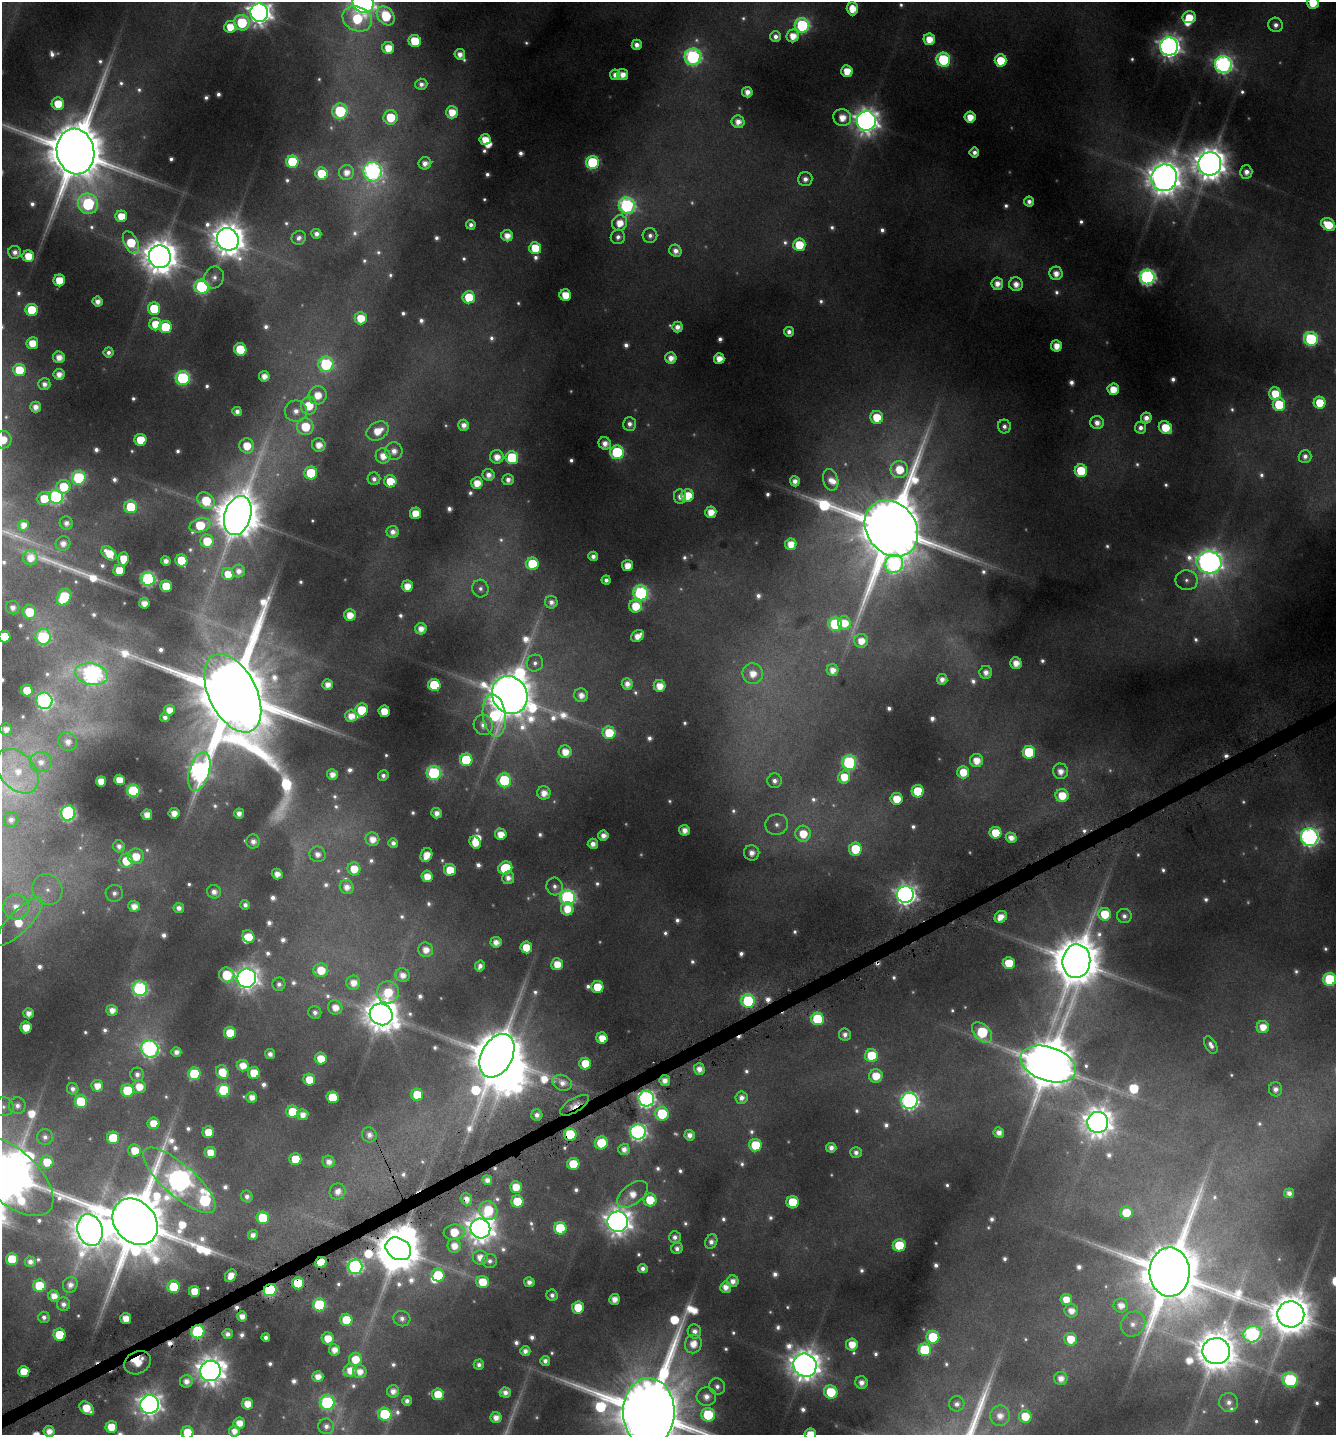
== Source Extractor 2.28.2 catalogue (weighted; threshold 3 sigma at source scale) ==
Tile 7 of 4 x 4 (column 3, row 2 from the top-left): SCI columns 2845-4178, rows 2871-4303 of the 5617 x 5774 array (HDU 1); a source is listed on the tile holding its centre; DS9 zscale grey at full resolution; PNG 1338 x 1437 px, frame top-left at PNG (2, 2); each listed source drawn as its Kron ellipse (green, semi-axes under 4 px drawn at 4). Shown black and unused: <1% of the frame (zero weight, under 4 of 8 exposures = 2% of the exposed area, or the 3 px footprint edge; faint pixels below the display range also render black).
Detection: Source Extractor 2.28.2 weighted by HDU 2 'WHT'; one run over the whole footprint, this tile lists its part. Background 0.0963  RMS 0.0099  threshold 0.0404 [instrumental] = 3 sigma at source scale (4.09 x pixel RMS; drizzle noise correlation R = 1.36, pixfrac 0.8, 0.0396/0.0396 arcsec/px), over >= 5 px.
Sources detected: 811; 88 too faint to see at this stretch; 5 inside a brighter object's white glare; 7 cosmic-ray / hot-pixel residue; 1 long thin detection or spike segment (spike, bleed or trail) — neither listed nor drawn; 8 inside a brighter listed object's ellipse — not listed separately; of the other 702, all 500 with FLUX_AUTO >= 5.8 (the completeness limit of this list) listed and drawn (202 fainter detections not listed), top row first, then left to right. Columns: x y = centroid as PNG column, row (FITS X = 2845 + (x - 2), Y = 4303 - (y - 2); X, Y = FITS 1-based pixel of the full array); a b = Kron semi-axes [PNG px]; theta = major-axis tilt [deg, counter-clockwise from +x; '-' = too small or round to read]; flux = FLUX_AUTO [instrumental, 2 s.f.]
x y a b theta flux
363 2 11 10 - 1100
1313 3 6 6 - 31
852 9 6 5 - 24
259 13 9 9 - 1300
386 16 10 8 -50 66
1189 17 7 6 - 27
357 19 15 12 -25 69
242 23 8 8 - 87
802 25 7 7 - 200
1276 25 7 7 - 7.6
230 27 6 6 - 28
776 36 5 5 - 7.3
793 36 6 6 - 19
929 39 6 5 - 22
415 41 6 6 - 51
637 45 5 5 - 10
1169 46 9 9 - 1100
388 48 6 6 - 24
460 54 5 5 - 11
693 57 8 8 - 320
943 60 7 6 - 130
1001 60 6 6 - 44
1223 64 8 8 - 510
847 71 6 5 - 25
623 74 5 5 - 15
615 75 5 5 - 9.3
421 84 6 5 - 6.8
747 92 5 5 - 12
58 104 6 6 - 31
340 111 8 7 - 140
452 112 6 6 - 22
390 117 7 7 - 47
842 117 9 8 - 20
970 117 5 5 - 20
866 121 9 9 - 1400
738 122 6 6 - 12
485 140 5 5 - 22
75 152 23 18 -79 12000
974 152 5 4 - 7
292 162 6 6 - 90
593 162 6 6 - 160
425 163 6 6 - 10
1210 164 11 11 - 2900
346 172 7 7 - 13
373 172 10 9 - 480
1246 172 6 6 - 10
322 174 6 6 - 50
1164 178 13 12 - 3000
805 179 7 7 - 8.4
1029 202 5 5 - 7.1
88 204 10 10 - 190
627 206 8 8 - 300
121 216 6 5 - 26
620 223 8 7 - 21
471 225 5 4 - 6.2
1328 225 7 6 - 39
316 234 5 5 - 7.8
507 236 6 5 - 15
650 236 7 7 - 6.4
618 237 7 7 - 6.9
299 238 7 6 - 6.4
228 239 11 10 - 2700
131 243 12 7 -63 50
799 245 6 6 - 48
535 248 6 6 - 40
675 251 6 6 - 9.1
15 252 6 6 - 7.9
28 256 6 6 - 28
160 257 11 11 - 3100
1056 273 6 6 - 13
214 277 11 9 68 6.7
1147 277 7 7 - 400
59 280 6 5 - 31
997 284 6 6 - 13
1016 284 7 7 - 13
202 287 7 7 - 170
565 295 6 5 - 28
469 297 6 6 - 48
98 302 5 5 - 11
154 309 6 6 - 58
32 310 6 6 - 60
361 318 6 6 - 29
155 324 6 6 - 28
165 327 6 6 - 66
677 327 5 5 - 10
789 332 5 4 - 7
1311 339 7 7 - 180
32 343 6 6 - 24
1056 346 5 5 - 17
240 349 6 6 - 53
108 352 5 5 - 6.1
59 357 6 5 - 14
671 358 5 5 - 13
719 358 5 5 - 17
326 364 8 7 - 170
19 370 6 6 - 48
59 374 5 5 - 12
264 376 5 5 - 12
183 378 7 7 - 190
44 384 6 6 - 8.1
1113 389 6 6 - 23
1275 394 6 6 - 31
318 395 9 9 - 23
1320 403 6 6 - 36
1279 404 6 6 - 59
309 406 9 8 - 37
35 407 5 5 - 11
237 411 5 4 - 7.3
296 411 11 10 - 13
877 417 6 6 - 36
1146 418 5 5 - 9.9
1097 423 6 6 - 11
630 424 7 6 - 7.3
464 425 5 5 - 9.9
1004 426 7 6 - 5.9
305 427 8 8 - 46
1141 428 6 5 - 6.8
1165 428 7 6 - 42
378 431 12 8 30 26
3 440 9 8 - 26
140 440 6 6 - 41
605 443 6 6 - 11
319 445 7 6 - 15
247 446 7 7 - 29
394 451 9 8 - 11
617 452 7 7 - 140
383 456 7 7 - 18
1305 456 6 6 - 7.3
497 457 6 6 - 15
512 458 6 6 - 95
899 469 8 8 - 36
1081 471 6 6 - 56
311 473 6 6 - 71
489 475 6 5 - 9.5
79 478 7 7 - 140
374 479 6 6 - 6.4
508 480 6 5 - 8.1
831 480 11 7 -75 11
390 481 6 6 - 35
795 481 5 5 - 9.2
477 483 6 6 - 20
64 487 7 7 - 41
680 496 7 6 - 9.8
688 496 6 6 - 33
56 497 7 7 - 250
44 499 7 6 - 34
206 501 9 7 -40 53
131 507 6 6 - 59
711 512 6 5 - 20
416 513 6 5 - 28
238 515 20 13 73 5400
66 523 7 6 - 7.9
24 525 5 5 - 12
200 525 11 6 16 52
891 528 30 24 -53 19000
393 532 6 6 - 9.4
207 541 6 6 - 38
63 543 7 7 - 10
791 544 6 5 - 20
109 553 8 6 -41 28
593 556 5 4 - 7.1
30 558 7 7 - 17
123 559 7 5 83 24
181 560 6 6 - 44
166 561 5 4 - 9.3
1209 562 12 11 - 1200
532 564 6 6 - 70
894 564 9 8 - 280
627 565 5 5 - 19
119 570 6 6 - 33
239 571 6 6 - 8.9
228 574 6 6 - 23
148 579 6 6 - 280
606 580 4 4 - 6.2
1187 580 11 10 - 7.4
166 586 6 6 - 45
407 586 5 5 - 18
480 589 9 8 - 6
641 593 7 7 - 240
64 597 9 6 57 77
551 602 6 6 - 7.5
144 603 5 5 - 13
635 606 6 6 - 35
13 608 7 6 - 8.9
29 612 7 6 - 49
350 615 6 6 - 19
844 623 7 6 - 24
835 624 7 6 - 94
421 629 5 5 - 14
637 636 7 5 37 14
4 637 6 6 - 40
43 637 8 8 - 170
861 641 7 7 - 18
535 663 8 8 - 6
1016 663 6 5 - 16
832 670 6 6 - 13
986 672 6 6 - 10
91 674 16 10 -11 470
753 674 10 10 - 20
942 679 5 5 - 9.3
328 684 5 5 - 12
627 684 6 5 - 10
434 685 6 6 - 87
660 686 6 6 - 21
27 690 6 6 - 33
233 693 42 24 -63 23000
510 695 19 17 -60 6100
581 695 7 6 - 11
44 701 8 8 - 330
169 710 5 5 - 13
361 710 7 6 - 51
384 711 6 5 - 26
494 715 21 11 -82 120
351 716 6 5 - 16
165 717 4 4 - 6
483 725 10 9 - 11
6 729 6 6 - 9.2
609 733 6 6 - 54
68 742 9 9 - 11
565 752 6 6 - 19
1029 752 6 6 - 85
466 760 6 6 - 86
976 760 6 6 - 19
41 762 11 10 - 12
849 762 7 7 - 190
17 771 26 17 -48 46
199 771 20 10 73 580
1060 771 8 7 - 13
963 772 6 6 - 28
434 773 7 7 - 180
332 774 5 5 - 12
383 775 5 5 - 5.8
844 777 6 6 - 29
119 780 5 5 - 20
504 780 7 6 - 92
101 781 5 5 - 18
775 781 7 7 - 7.2
133 791 6 6 - 150
918 791 6 6 - 61
544 793 6 6 - 15
1062 796 6 6 - 32
897 799 6 6 - 29
68 813 8 7 - 290
174 813 5 5 - 14
239 813 5 5 - 9.4
436 813 5 5 - 9.7
147 815 5 5 - 15
11 820 7 7 - 7.8
777 824 11 10 - 9.5
684 830 5 5 - 12
996 833 6 6 - 38
501 834 6 5 - 20
803 834 8 7 - 32
603 835 5 5 - 11
1310 837 9 8 - 640
1011 838 5 5 - 12
372 839 7 6 - 15
253 841 7 7 - 8.7
475 842 6 5 - 24
393 843 5 5 - 7.4
593 844 5 5 - 10
119 846 6 5 - 6.9
855 849 6 6 - 58
752 853 8 7 - 11
317 854 8 8 - 10
426 855 7 5 66 22
136 856 8 8 - 25
126 861 7 7 - 35
505 868 7 6 - 69
354 869 6 6 - 26
450 870 6 6 - 32
277 874 5 5 - 12
427 876 6 5 - 20
508 878 6 6 - 9.1
347 887 7 6 - 12
555 887 9 8 - 6.1
47 889 16 14 -50 19
214 892 7 6 - 9.1
114 893 9 8 - 7.6
905 895 8 8 - 850
568 897 7 7 - 290
245 905 5 5 - 6.3
134 906 6 5 - 14
16 907 13 12 - 21
179 908 5 5 - 8.3
567 909 6 6 - 24
1105 914 6 6 - 40
1124 916 7 7 - 6.3
1001 917 6 5 - 15
19 922 32 10 46 44
248 937 7 5 -54 30
496 942 5 5 - 12
526 947 6 6 - 35
426 950 7 7 - 14
1076 961 17 14 83 7200
1009 963 6 6 - 37
557 964 6 6 - 24
480 966 5 5 - 7.5
321 970 7 6 - 33
227 975 8 7 - 64
402 975 7 7 - 12
247 978 9 9 - 990
1330 979 6 6 - 110
353 983 7 7 - 15
279 984 6 6 - 6.3
597 987 6 6 - 40
140 989 7 7 - 270
388 992 11 11 - 41
748 1001 7 6 - 130
335 1007 7 7 - 16
112 1010 5 5 - 12
315 1012 6 6 - 6.4
28 1013 5 5 - 10
381 1014 12 10 -32 2800
817 1019 6 6 - 90
26 1027 6 5 - 24
1263 1027 6 6 - 19
982 1032 12 7 -45 100
230 1033 6 6 - 38
845 1035 6 6 - 7.2
602 1038 5 5 - 21
1211 1045 9 5 -61 6.7
150 1049 9 8 - 400
176 1052 5 5 - 8.8
270 1054 5 5 - 8.1
497 1056 23 15 61 7400
872 1056 6 6 - 57
321 1058 6 6 - 24
585 1064 6 6 - 37
1048 1064 29 17 -18 8300
243 1066 6 5 - 18
699 1069 6 5 - 12
222 1072 7 6 - 34
254 1073 6 6 - 37
137 1074 7 7 - 7
194 1074 6 6 - 85
876 1076 7 6 - 27
309 1080 6 6 - 28
665 1080 5 5 - 11
562 1083 10 7 -24 11
97 1086 6 6 - 16
139 1087 7 6 - 22
73 1089 6 5 - 6.5
1275 1089 7 6 - 8
224 1090 6 6 - 110
127 1091 6 6 - 73
417 1095 6 6 - 42
252 1097 5 5 - 12
333 1097 6 6 - 55
741 1098 6 6 - 8.9
646 1099 8 7 - 480
81 1101 6 6 - 73
909 1101 8 8 - 500
575 1105 16 7 31 15
17 1106 8 8 - 7.3
3 1107 10 9 - 6.8
292 1112 6 6 - 51
662 1114 7 6 - 81
303 1115 5 5 - 12
537 1115 5 5 - 7.5
1098 1122 10 10 - 1900
153 1123 6 6 - 25
208 1132 6 6 - 27
638 1132 7 7 - 420
999 1133 5 5 - 10
570 1134 6 6 - 76
369 1135 8 7 - 8.6
690 1135 5 5 - 9.5
45 1137 8 8 - 6.5
113 1138 6 6 - 54
601 1143 6 6 - 55
755 1145 6 6 - 52
831 1148 5 5 - 8.4
624 1149 5 5 - 9.5
135 1151 6 6 - 27
210 1153 6 5 - 22
856 1153 6 5 - 6.6
295 1159 6 6 - 40
47 1162 6 6 - 33
329 1162 6 6 - 10
573 1164 6 6 - 43
11 1176 52 26 -42 5900
179 1180 46 16 -41 1200
487 1180 5 4 - 8.6
516 1187 6 6 - 23
337 1191 8 7 - 12
1289 1193 5 5 - 8.7
633 1194 18 10 38 22
247 1196 6 6 - 6.6
466 1199 6 5 - 10
650 1200 6 6 - 42
517 1201 6 6 - 44
793 1202 6 6 - 53
488 1210 9 9 - 60
1126 1213 6 6 - 33
263 1218 6 6 - 73
135 1222 25 20 -47 14000
618 1222 10 10 - 1600
480 1228 10 9 - 1800
560 1228 6 6 - 69
90 1230 16 12 -71 2800
454 1232 10 7 6 34
253 1235 5 5 - 8.3
675 1237 6 6 - 7
711 1242 7 6 - 8.2
899 1245 6 6 - 51
454 1246 7 6 - 16
677 1248 6 5 - 6.5
398 1249 13 10 -32 5600
480 1257 7 7 - 16
12 1259 6 6 - 58
490 1261 7 7 - 5.9
30 1262 5 5 - 7.3
321 1263 6 5 - 43
355 1267 7 7 - 300
643 1269 5 4 - 6.8
1170 1272 24 20 89 13000
438 1275 6 6 - 46
231 1276 7 5 57 17
733 1281 6 5 - 10
483 1282 6 6 - 37
529 1282 5 5 - 8.3
298 1283 6 6 - 70
70 1285 8 7 - 9.1
39 1286 6 6 - 52
174 1287 6 6 - 56
726 1287 5 5 - 13
270 1290 6 6 - 210
194 1291 5 5 - 25
552 1295 6 5 - 5.8
54 1296 5 5 - 14
614 1299 5 5 - 14
1066 1299 6 5 - 19
63 1304 7 6 - 7.1
319 1305 6 6 - 110
1121 1306 7 7 - 13
578 1307 6 6 - 34
1071 1311 7 6 - 13
1291 1314 13 13 - 4500
242 1316 5 5 - 12
44 1317 6 5 - 6.1
126 1319 5 5 - 20
402 1319 8 7 - 7.1
346 1320 6 6 - 43
1133 1324 13 11 49 12
694 1331 7 6 - 9.8
198 1332 6 6 - 170
228 1334 5 5 - 7.1
1252 1334 9 8 - 310
59 1335 6 6 - 50
933 1337 6 6 - 73
266 1338 4 4 - 6
328 1338 6 6 - 22
1071 1339 6 6 - 30
693 1344 9 8 - 19
852 1344 6 6 - 22
334 1350 6 5 - 13
925 1350 6 6 - 110
525 1351 5 5 - 8.8
1216 1351 14 13 - 4100
355 1359 7 6 - 30
545 1361 5 5 - 7.3
138 1363 14 11 29 46
479 1365 5 5 - 6.3
805 1365 12 11 - 2300
350 1370 7 6 - 18
24 1371 5 5 - 27
210 1371 10 10 - 1800
360 1372 7 6 - 14
318 1377 5 5 - 13
1061 1379 7 6 - 12
1290 1380 8 7 - 170
186 1381 6 6 - 9.9
861 1383 6 6 - 11
717 1386 8 8 - 6.6
393 1391 6 6 - 11
505 1392 5 5 - 8.5
831 1392 7 6 - 63
438 1394 6 6 - 31
706 1397 10 9 - 13
407 1401 5 4 - 6.8
1229 1402 9 9 - 9.5
327 1403 7 7 - 190
150 1404 9 9 - 1000
247 1404 6 5 - 20
957 1404 7 7 - 6.6
87 1408 8 5 -39 28
649 1412 34 26 89 22000
385 1414 7 6 - 86
708 1415 7 6 - 82
1000 1416 10 10 - 14
1025 1416 6 6 - 30
496 1418 5 5 - 12
239 1423 6 5 - 16
326 1426 8 8 - 7.9
111 1427 6 6 - 27
49 1431 5 5 - 13
234 1431 5 5 - 12
187 1432 6 6 - 31
810 1434 6 5 - 26
Overlapping masked pixels (flux is a lower limit): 13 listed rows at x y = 1076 961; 497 1056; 665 1080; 646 1099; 575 1105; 570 1134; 466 1199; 135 1222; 398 1249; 321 1263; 298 1283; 270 1290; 198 1332
Isophote crosses this tile's border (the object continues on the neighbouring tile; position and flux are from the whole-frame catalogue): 14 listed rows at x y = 363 2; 1313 3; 259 13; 75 152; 3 440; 4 637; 1330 979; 3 1107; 11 1176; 649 1412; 49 1431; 234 1431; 187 1432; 810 1434